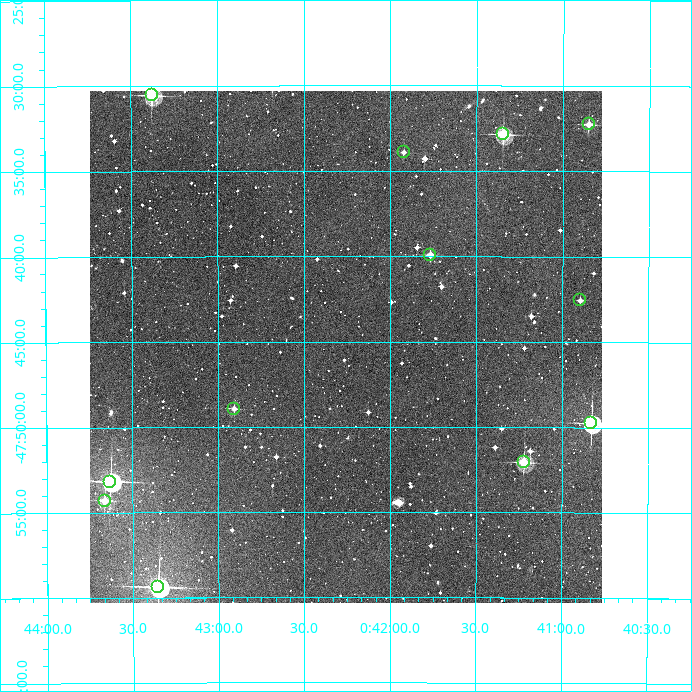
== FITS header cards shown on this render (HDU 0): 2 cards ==
NAXIS1  =                  512
NAXIS2  =                  512

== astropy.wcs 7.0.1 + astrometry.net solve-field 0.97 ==
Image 512 x 512 px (HDU 0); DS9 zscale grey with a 90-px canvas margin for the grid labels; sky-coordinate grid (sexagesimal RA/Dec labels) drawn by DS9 from the SOLVED WCS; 12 Tycho-2 reference stars matched to detected sources circled (green)
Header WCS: RA---TAN/DEC--TAN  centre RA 00:42:15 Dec -47:45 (10.56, -47.75 deg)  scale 3.52 arcsec/px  FOV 30.0' x 30.0'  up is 0 deg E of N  parity normal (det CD < 0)
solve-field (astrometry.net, Tycho-2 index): VERIFIED the header's WCS against the Tycho-2 star catalogue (verified at 2 index scales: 11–12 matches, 0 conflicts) and refined it, rather than solving blind
Solved WCS: RA---TAN-SIP/DEC--TAN-SIP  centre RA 00:42:15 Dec -47:45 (10.56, -47.75 deg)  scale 3.52 arcsec/px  FOV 30.0' x 30.0'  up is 0 deg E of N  parity normal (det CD < 0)
The solver's refit moves the header's centre by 0.86 arcsec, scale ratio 0.9999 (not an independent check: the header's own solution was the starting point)
Tycho-2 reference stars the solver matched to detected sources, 12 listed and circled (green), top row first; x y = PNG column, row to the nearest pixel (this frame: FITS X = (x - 90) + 1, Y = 512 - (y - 91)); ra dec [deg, ICRS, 3 dp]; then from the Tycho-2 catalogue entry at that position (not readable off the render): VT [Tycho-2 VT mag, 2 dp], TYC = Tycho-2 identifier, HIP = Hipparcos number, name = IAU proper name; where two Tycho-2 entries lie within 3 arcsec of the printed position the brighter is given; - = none
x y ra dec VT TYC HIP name
152 95 10.844 -47.509 9.86 8027-276-1 - -
589 124 10.213 -47.538 11.03 8027-278-1 - -
503 134 10.337 -47.547 9.86 8027-238-1 - -
404 152 10.480 -47.565 12.70 8027-177-1 - -
430 255 10.442 -47.665 11.67 8027-188-1 - -
580 300 10.224 -47.709 12.93 8027-236-1 - -
234 409 10.727 -47.815 12.09 8027-247-1 - -
591 423 10.207 -47.829 8.88 8027-144-1 3207 -
524 462 10.305 -47.868 10.25 8027-239-1 - -
110 482 10.907 -47.886 9.18 8027-6-1 3425 -
105 501 10.915 -47.905 10.89 8027-416-1 - -
158 587 10.838 -47.989 8.27 8027-533-1 3404 -